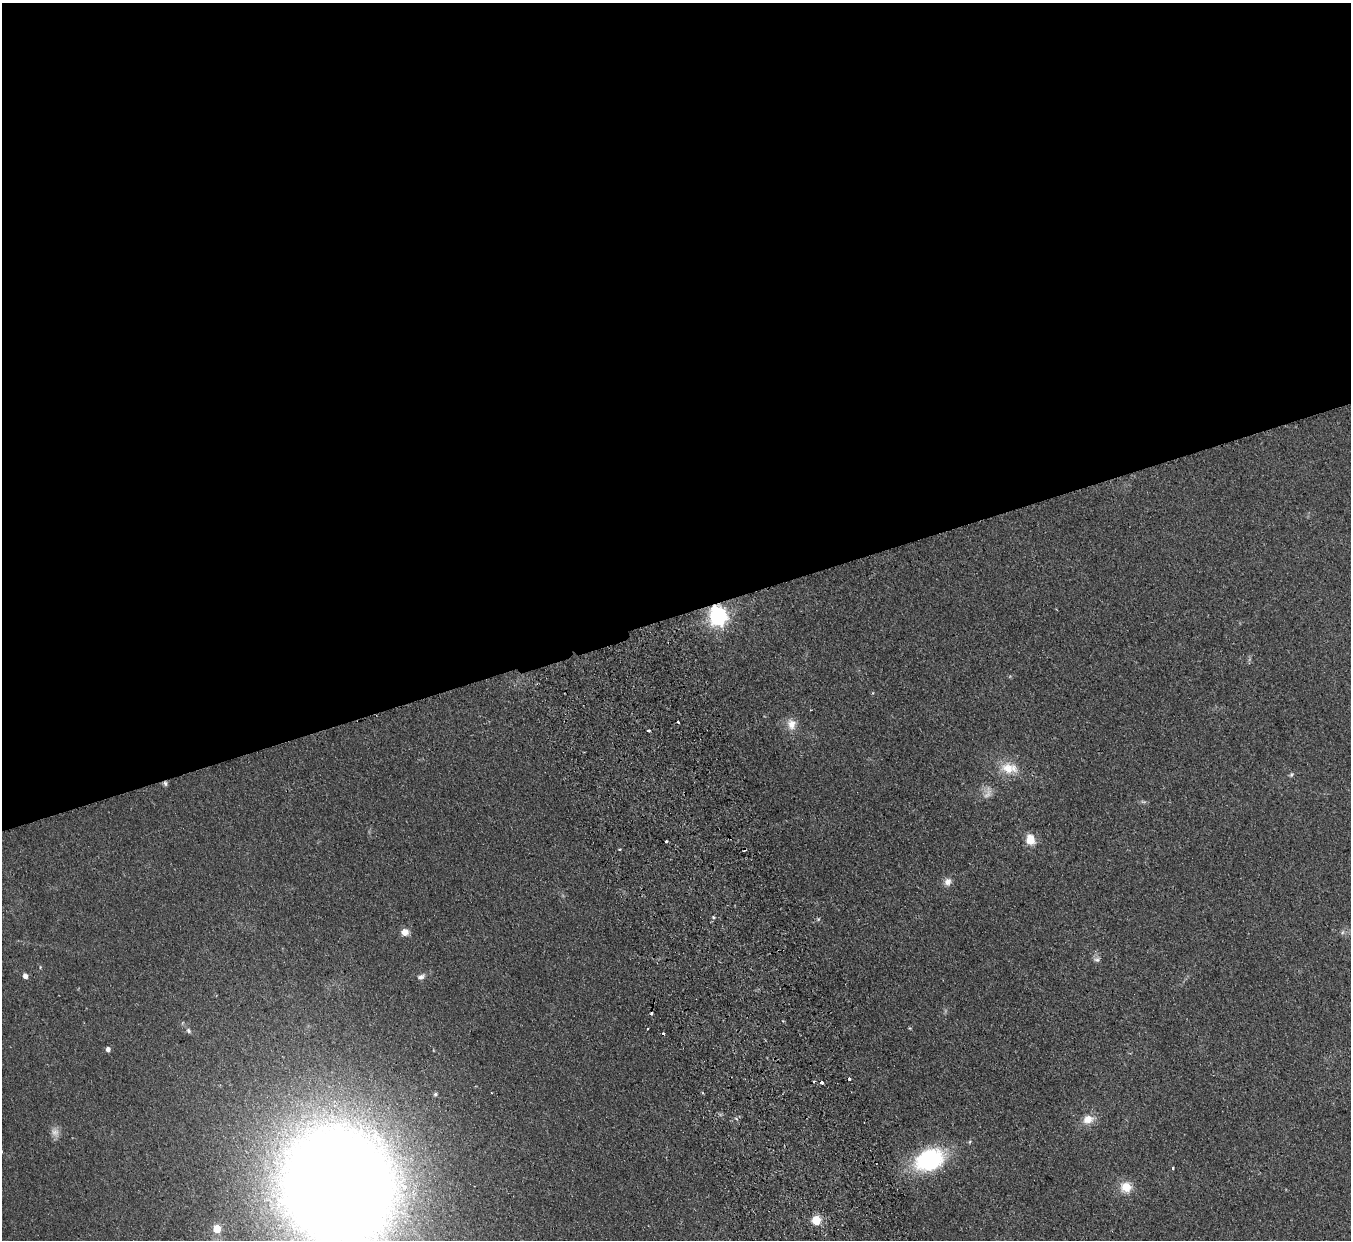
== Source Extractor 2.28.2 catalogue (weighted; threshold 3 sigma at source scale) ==
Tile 2 of 4 x 4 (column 2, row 1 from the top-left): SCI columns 1404-2752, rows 4014-5251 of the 5506 x 5424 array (HDU 1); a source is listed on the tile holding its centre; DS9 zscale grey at full resolution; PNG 1353 x 1242 px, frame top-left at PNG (2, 3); no overlay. Shown black and unused: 50% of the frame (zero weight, under 2 of 3 exposures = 3% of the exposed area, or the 3 px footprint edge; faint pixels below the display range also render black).
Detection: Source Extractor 2.28.2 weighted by HDU 2 'WHT'; one run over the whole footprint, this tile lists its part. Background 0.0678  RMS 0.0077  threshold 0.0345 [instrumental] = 3 sigma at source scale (4.5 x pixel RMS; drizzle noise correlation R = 1.50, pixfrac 1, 0.05/0.05 arcsec/px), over >= 5 px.
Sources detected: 39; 3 too faint to see at this stretch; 3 cosmic-ray / hot-pixel residue — not listed; the other 33 listed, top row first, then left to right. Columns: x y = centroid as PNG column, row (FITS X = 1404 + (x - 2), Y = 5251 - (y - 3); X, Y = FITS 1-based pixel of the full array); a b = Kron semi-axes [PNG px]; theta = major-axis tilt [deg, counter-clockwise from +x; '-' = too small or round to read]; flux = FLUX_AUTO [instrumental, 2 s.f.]
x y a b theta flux
718 616 7 7 - 330
872 693 5 3 - 0.64
678 721 3 3 - 3.8
791 724 15 11 -82 7.7
648 731 3 3 - 2
1008 768 20 17 -16 15
1291 774 7 5 48 1.3
165 783 7 5 -74 1.6
1030 839 11 10 - 10
666 841 3 3 - 2.9
619 849 3 3 - 1.2
948 882 9 8 - 4.7
713 917 5 3 - 0.85
818 919 5 5 - 1
405 932 8 8 - 5.8
1097 960 8 7 - 2.4
25 976 5 5 - 3.9
421 977 11 7 26 2.9
910 1028 4 4 - 0.73
647 1029 3 2 - 0.74
188 1031 7 5 -49 1.8
108 1049 5 4 - 3
849 1079 3 3 - 10
814 1081 3 3 - 1.5
822 1082 3 3 - 2.9
435 1094 5 5 - 1.5
1088 1119 12 10 25 9
929 1160 24 17 19 97
1173 1168 3 3 - 1.1
338 1186 72 65 -66 2900
1126 1187 14 14 - 11
816 1220 5 5 - 31
217 1229 5 5 - 20
Overlapping masked pixels (flux is a lower limit): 2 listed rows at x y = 718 616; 165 783
Isophote crosses this tile's border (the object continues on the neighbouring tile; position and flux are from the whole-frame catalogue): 1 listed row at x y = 338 1186